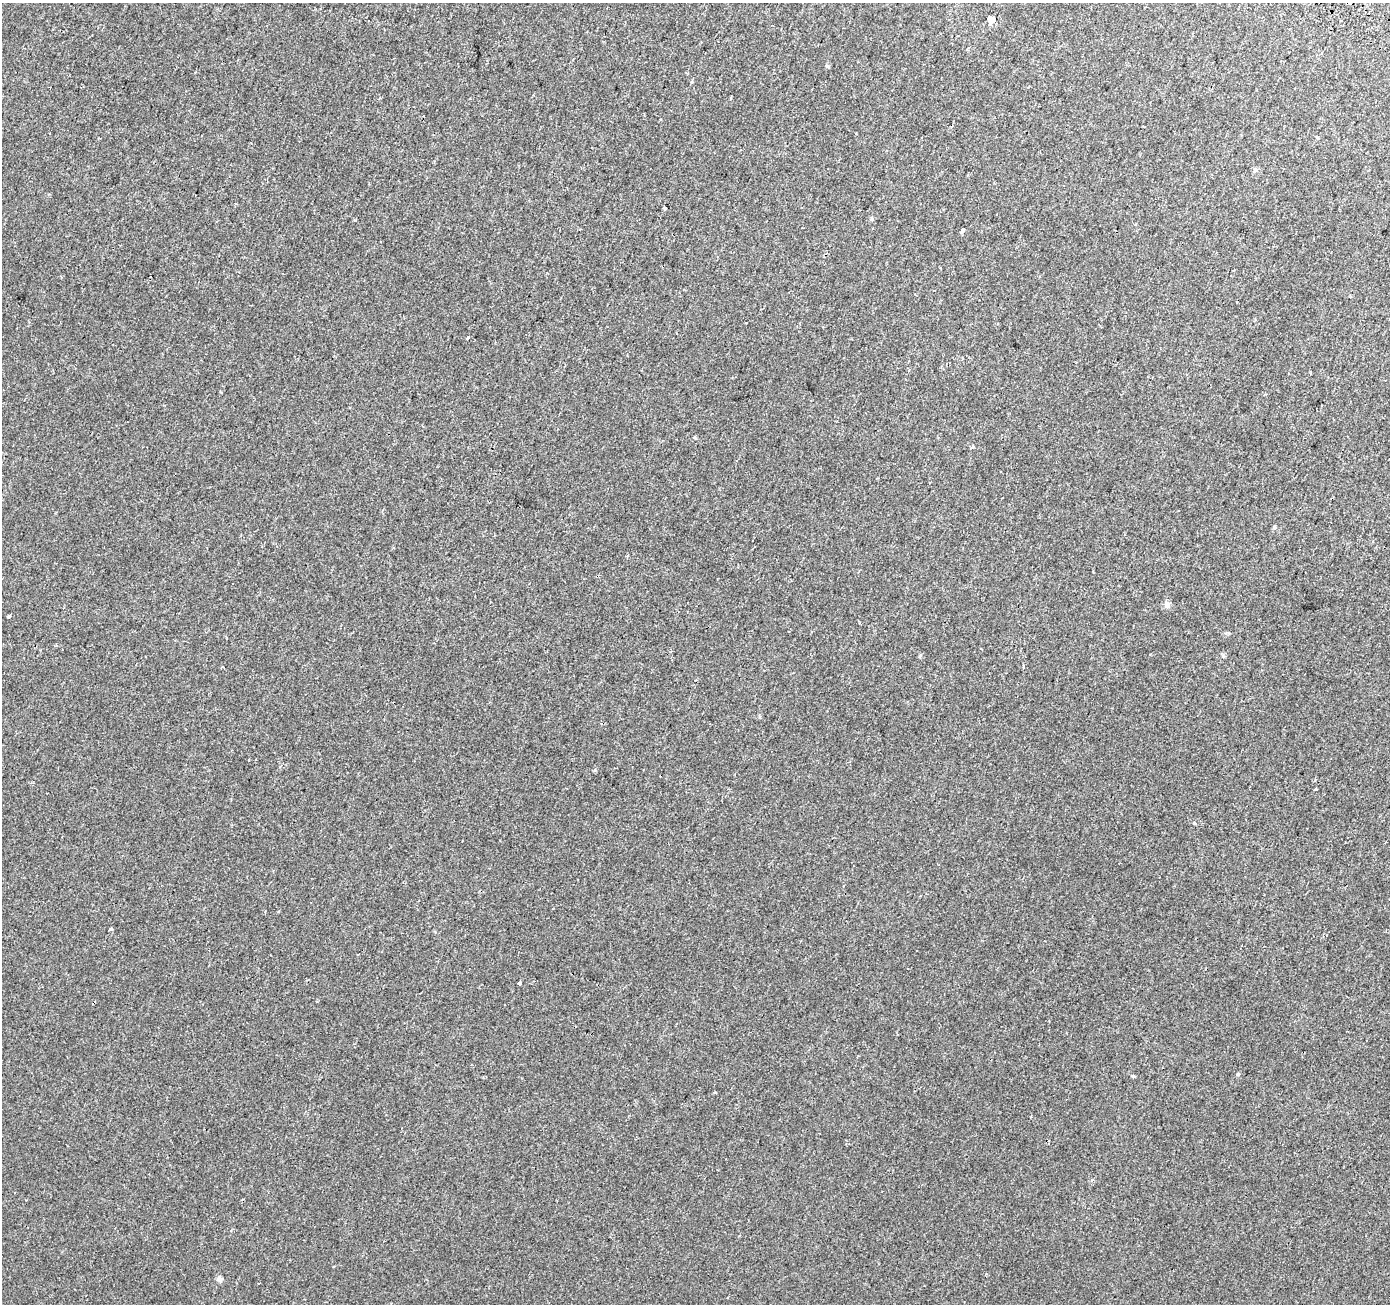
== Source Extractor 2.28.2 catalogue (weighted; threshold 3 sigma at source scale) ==
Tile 10 of 4 x 4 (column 2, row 3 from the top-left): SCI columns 1416-2803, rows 1567-2868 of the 5613 x 5800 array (HDU 1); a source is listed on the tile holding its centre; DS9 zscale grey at full resolution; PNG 1392 x 1306 px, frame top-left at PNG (2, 3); no overlay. Shown black and unused: <1% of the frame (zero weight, under 2 of 3 exposures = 3% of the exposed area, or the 3 px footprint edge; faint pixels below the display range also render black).
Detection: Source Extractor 2.28.2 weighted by HDU 2 'WHT'; one run over the whole footprint, this tile lists its part. Background 5.47e-04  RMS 0.0039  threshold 0.0177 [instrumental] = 3 sigma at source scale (4.5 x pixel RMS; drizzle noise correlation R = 1.50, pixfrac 1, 0.0396/0.0396 arcsec/px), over >= 5 px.
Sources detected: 22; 1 cosmic-ray / hot-pixel residue — not listed; the other 21 listed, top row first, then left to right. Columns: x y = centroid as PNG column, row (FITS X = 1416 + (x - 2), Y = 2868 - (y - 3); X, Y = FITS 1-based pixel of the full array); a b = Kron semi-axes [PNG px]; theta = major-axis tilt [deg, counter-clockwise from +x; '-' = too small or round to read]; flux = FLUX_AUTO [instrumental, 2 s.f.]
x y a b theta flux
991 19 4 4 - 590
692 82 4 3 - 0.55
1317 137 4 3 - 0.4
1255 170 6 5 - 0.72
665 208 3 3 - 0.65
963 230 4 3 - 2.4
1233 270 2 2 - 0.46
467 338 3 3 - 1.9
972 447 5 4 - 0.52
1274 527 6 4 90 0.48
627 556 4 3 - 0.4
1167 605 8 7 - 1.6
9 616 4 3 - 1.3
1223 656 5 4 - 0.5
1023 666 5 3 - 0.46
222 667 4 3 - 0.43
111 929 4 3 - 0.62
519 983 3 3 - 1.2
1238 1074 6 3 72 0.38
1133 1077 4 3 - 1.1
219 1279 8 7 - 1.2
Unlisted compact peaks at least as high as the median listed source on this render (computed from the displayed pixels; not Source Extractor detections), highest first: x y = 1194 823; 595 770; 1316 789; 920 655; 695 438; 827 66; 715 1092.